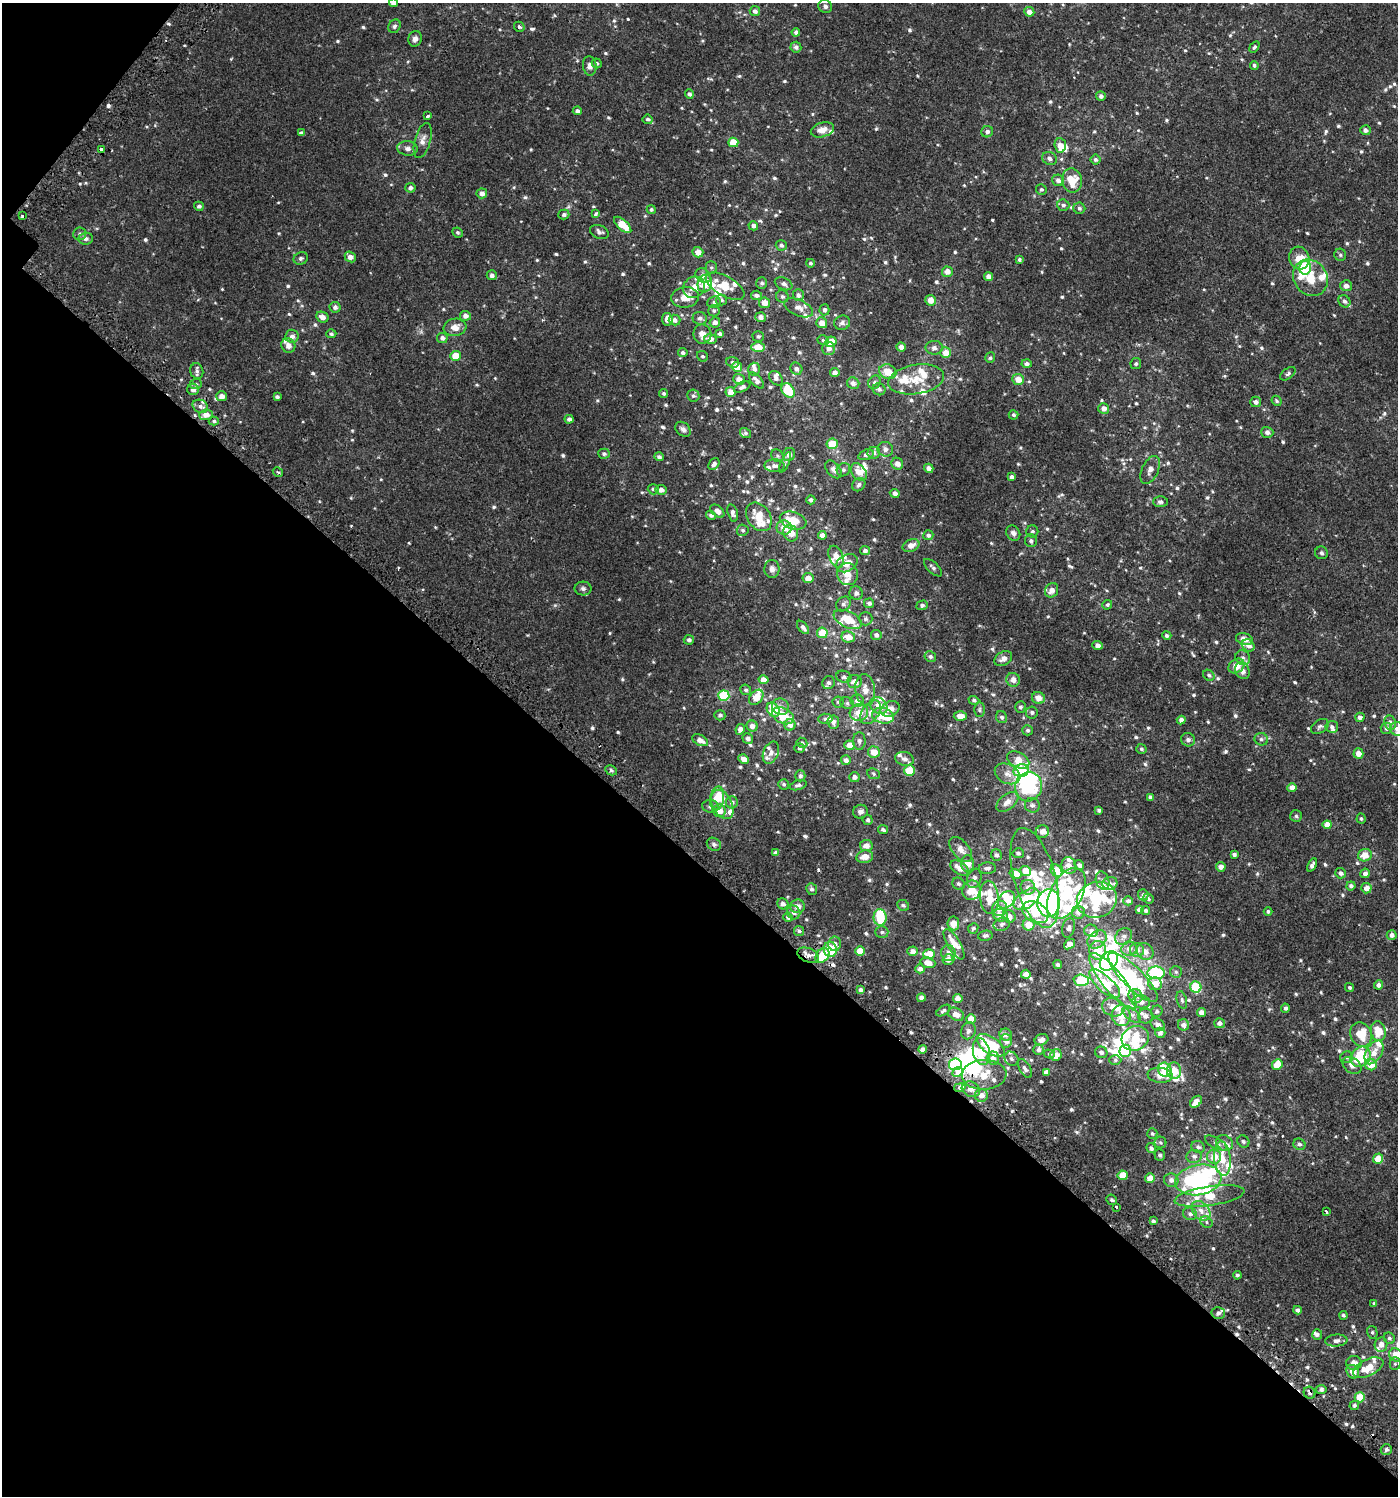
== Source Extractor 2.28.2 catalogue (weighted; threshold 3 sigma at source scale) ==
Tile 9 of 4 x 4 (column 1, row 3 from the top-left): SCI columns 231-1626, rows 1543-3036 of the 6112 x 6088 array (HDU 1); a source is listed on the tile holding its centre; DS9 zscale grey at full resolution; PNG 1400 x 1498 px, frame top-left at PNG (2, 3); each listed source drawn as its Kron ellipse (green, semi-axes under 4 px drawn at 4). Shown black and unused: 43% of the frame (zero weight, under 2 of 3 exposures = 3% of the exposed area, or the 3 px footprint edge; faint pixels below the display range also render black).
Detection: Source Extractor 2.28.2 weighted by HDU 2 'WHT'; one run over the whole footprint, this tile lists its part. Background 0.00119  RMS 0.0027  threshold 0.0122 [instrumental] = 3 sigma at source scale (4.5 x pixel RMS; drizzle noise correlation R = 1.50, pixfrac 1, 0.0396/0.0396 arcsec/px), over >= 5 px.
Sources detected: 915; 16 inside a brighter object's white glare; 6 cosmic-ray / hot-pixel residue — neither listed nor drawn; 95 inside a brighter listed object's ellipse — not listed separately; of the other 798, all 500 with FLUX_AUTO >= 0.472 (the completeness limit of this list) listed and drawn (298 fainter detections not listed), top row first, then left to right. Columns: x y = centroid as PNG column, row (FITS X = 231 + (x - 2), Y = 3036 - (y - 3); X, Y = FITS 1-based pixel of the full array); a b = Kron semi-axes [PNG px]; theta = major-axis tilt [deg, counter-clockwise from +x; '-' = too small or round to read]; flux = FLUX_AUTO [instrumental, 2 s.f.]
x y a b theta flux
393 3 4 4 - 1.2
825 6 7 6 - 0.76
755 11 5 5 - 0.91
1029 12 5 4 - 1.7
394 26 7 6 - 0.63
519 27 5 4 - 0.71
796 32 4 4 - 0.87
415 39 8 6 74 1
796 47 5 5 - 0.83
1254 47 6 4 58 0.48
597 63 5 4 - 0.55
1254 65 4 4 - 0.5
590 66 10 6 -83 1.2
689 94 5 4 - 0.74
1101 96 5 5 - 0.84
577 111 4 4 - 0.77
427 116 4 2 - 0.53
648 119 5 4 - 0.57
822 130 12 7 16 2.6
1365 130 5 5 - 1
987 132 6 5 - 0.96
301 133 4 4 - 0.65
423 141 18 8 75 1.9
733 142 5 4 - 4.8
1060 145 7 5 -86 2.7
407 148 10 7 -8 1.1
101 150 4 3 - 1.8
1049 158 7 6 - 0.89
1095 160 5 5 - 0.68
1058 180 6 5 - 1.1
1072 180 12 10 -81 5.7
410 188 5 5 - 0.85
1041 189 5 5 - 0.48
482 193 5 5 - 1.3
1063 205 6 5 - 0.69
199 206 5 4 - 0.57
1079 208 6 5 - 0.66
651 209 4 4 - 0.54
596 214 4 4 - 0.77
564 215 5 5 - 0.63
22 216 3 3 - 0.8
623 225 11 5 -42 5.4
753 226 5 4 - 0.92
458 232 5 4 - 0.47
599 232 9 6 -22 0.92
80 234 6 6 - 0.7
86 239 7 6 - 0.96
781 245 5 5 - 0.68
698 252 5 5 - 2
1340 255 6 6 - 0.51
350 257 6 5 - 1.5
301 258 7 6 - 0.63
1299 258 11 10 - 3.9
1019 259 4 3 - 0.51
810 263 4 4 - 0.48
711 267 6 5 - 0.51
1305 268 7 6 - 14
947 272 5 5 - 1.9
492 275 5 5 - 0.85
703 275 8 6 -37 1.3
989 277 4 4 - 1.7
1310 278 19 16 -54 7.2
762 283 6 5 - 0.64
705 284 9 7 73 3.2
784 284 9 6 -24 0.75
725 286 21 10 -30 5.6
1346 286 5 5 - 1.4
694 287 11 10 - 2.3
756 295 5 4 - 0.84
798 295 6 5 - 0.82
685 297 14 10 7 4
782 297 6 6 - 0.61
721 300 5 5 - 0.55
931 300 5 5 - 2.5
1344 301 6 5 - 0.71
714 302 7 6 - 0.68
765 303 6 5 - 2.2
335 307 5 5 - 0.68
798 308 15 8 -25 1.7
824 310 5 5 - 0.73
714 311 6 5 - 0.57
465 316 5 5 - 1.2
322 317 6 5 - 1.7
760 317 5 5 - 1.4
700 318 7 6 - 0.89
667 319 6 5 - 1.7
675 320 6 5 - 1.1
715 322 5 5 - 1.3
822 323 5 5 - 2.2
842 323 8 7 - 0.99
455 327 11 8 9 2.2
331 334 5 4 - 0.5
702 334 9 9 - 2
720 334 4 4 - 0.78
292 336 6 6 - 1.3
758 336 5 5 - 0.56
442 338 5 5 - 1
710 339 6 5 - 1.5
823 340 6 4 -14 0.48
831 342 5 5 - 3.2
288 346 7 6 - 1.5
758 347 7 4 2 4.8
901 347 5 4 - 1.4
828 348 7 6 - 1.2
934 348 8 7 - 0.87
683 353 5 4 - 0.66
946 353 5 5 - 2.6
455 356 5 5 - 3.7
702 356 6 5 - 0.49
990 358 5 5 - 0.5
733 362 6 5 - 0.65
1027 363 5 4 - 0.8
1136 364 5 5 - 0.52
737 367 5 4 - 4
754 369 6 6 - 0.8
796 369 6 5 - 0.84
197 371 8 6 -75 0.84
888 372 9 7 -25 4.2
835 373 4 4 - 1.4
1288 374 9 5 37 0.57
776 378 8 5 -50 0.96
739 379 6 5 - 1.6
916 379 28 14 9 5.9
1018 379 6 5 - 2.8
756 380 10 5 -49 1.4
874 382 7 6 - 0.64
853 383 6 5 - 1.2
196 384 6 5 - 0.53
742 387 9 4 26 0.92
193 389 6 5 - 1.3
879 389 6 6 - 0.74
788 390 8 6 -54 9.1
730 392 5 5 - 2.3
664 393 4 4 - 0.51
222 396 5 5 - 1.6
693 396 6 6 - 0.61
277 397 4 3 - 0.58
1277 401 5 4 - 0.48
1256 402 5 5 - 1.1
200 406 8 6 -27 1
1104 408 5 5 - 1.6
206 415 7 5 4 1.7
1013 415 5 4 - 0.52
569 419 4 4 - 0.85
214 421 5 4 - 0.54
683 429 8 6 -43 1.1
1267 432 6 5 - 1.2
745 433 6 5 - 0.55
832 444 6 5 - 4.8
885 449 8 7 - 1.2
874 453 6 6 - 0.97
604 454 6 5 - 0.61
789 455 6 6 - 1.4
866 455 8 5 21 0.75
777 456 7 5 -47 0.6
659 457 5 4 - 0.68
785 462 11 4 65 0.58
714 464 6 5 - 0.88
897 464 6 5 - 1.6
774 466 10 6 -1 1.2
929 468 5 4 - 1.4
833 469 10 6 -50 1.4
843 470 7 6 - 0.61
1150 470 15 8 64 1.5
278 472 5 3 - 0.56
859 472 10 6 -52 2.8
1012 477 4 4 - 0.9
859 485 7 6 - 0.73
653 489 5 5 - 0.64
661 490 5 5 - 1.3
895 493 5 4 - 0.95
811 500 4 4 - 0.74
1160 502 7 5 2 0.81
717 511 8 5 -41 1.3
733 513 9 5 -74 0.84
711 515 5 4 - 0.68
759 517 15 11 -55 4.9
793 520 14 8 -18 6.3
784 528 7 7 - 3.2
743 530 6 5 - 0.52
1032 531 6 6 - 0.56
791 533 8 7 - 3.2
1013 533 8 6 -53 0.92
822 535 4 4 - 1.6
928 535 5 5 - 0.71
1031 541 6 6 - 0.77
911 545 9 6 23 1.9
865 551 5 4 - 0.82
1321 553 6 6 - 0.55
836 557 11 7 -67 2.2
847 563 11 8 30 3
933 568 11 5 -44 0.79
772 569 9 7 89 1.1
847 574 11 10 - 2.9
808 578 5 5 - 2.1
583 589 8 7 - 0.72
1052 590 7 6 - 1.5
856 593 7 6 - 0.87
869 603 5 4 - 0.8
843 604 8 6 46 0.84
922 605 5 4 - 0.58
1107 605 5 4 - 0.47
848 619 15 8 -26 5.4
866 619 7 7 - 0.69
803 627 8 4 -49 0.89
822 633 5 5 - 4.6
876 635 5 5 - 1.1
1167 636 5 4 - 0.57
848 637 7 5 -8 2.9
1244 639 9 5 -15 2
689 640 5 4 - 0.66
1098 645 5 4 - 1.1
1248 645 7 5 -46 1.3
930 656 6 5 - 0.64
1243 658 8 7 - 0.86
1003 659 9 6 31 1.4
1236 666 8 6 37 3.3
1242 671 9 7 -67 1.3
1209 675 6 5 - 0.51
844 677 7 6 - 0.63
764 680 5 4 - 2.3
1013 680 7 6 - 1.5
855 681 7 6 - 1.9
829 683 6 6 - 0.86
746 690 5 5 - 0.61
865 690 16 9 -83 2.8
724 696 5 5 - 18
756 697 8 6 47 3.3
1038 698 6 6 - 2.2
974 700 5 4 - 0.57
857 701 6 6 - 1.5
838 702 5 5 - 0.54
847 703 7 5 -28 0.62
879 706 10 7 -43 3.2
780 707 9 8 - 1.2
1020 707 5 5 - 0.58
890 709 10 7 23 2
773 710 7 6 - 6.5
979 710 7 5 -89 0.54
870 712 13 8 55 2.2
859 713 9 8 - 3
1032 713 6 6 - 0.61
720 715 5 5 - 0.67
783 716 11 7 -27 6.4
883 716 11 7 -12 4.9
960 716 6 4 1 2.3
1002 717 6 5 - 0.69
1360 717 4 4 - 0.98
825 719 7 5 2 0.63
1181 720 4 4 - 1.2
833 722 7 6 - 1
1390 723 7 6 - 1.5
790 725 6 5 - 1.3
752 726 5 5 - 1.2
1320 726 10 6 33 0.74
1332 727 6 6 - 0.79
1386 728 5 5 - 0.93
740 729 6 4 62 1.6
1397 729 7 6 - 1.3
1027 730 5 5 - 0.57
748 739 5 5 - 0.92
1261 739 7 6 - 0.68
700 740 8 5 -28 1.7
1188 740 7 6 - 0.89
859 741 9 6 -89 0.86
802 743 5 5 - 0.54
849 745 5 5 - 2.8
799 748 5 4 - 0.55
1141 749 5 5 - 0.47
874 752 6 6 - 3.1
771 753 11 7 68 1.4
1358 753 5 5 - 2.3
744 759 5 4 - 1.6
905 759 9 6 -15 1.2
846 760 5 5 - 1
1018 760 12 7 -27 4.4
611 770 6 5 - 0.58
909 770 5 5 - 4.5
1021 770 7 6 - 13
873 774 6 5 - 0.52
1007 774 13 9 -26 2
800 776 5 5 - 0.78
854 777 5 5 - 1.2
784 784 5 5 - 0.5
798 785 9 4 15 0.68
1029 787 15 13 75 18
1292 788 4 4 - 2.1
1150 797 4 4 - 0.71
717 798 12 7 79 4.7
732 802 6 6 - 1.1
1007 802 13 7 39 2.1
722 804 15 10 -64 2.4
1032 805 7 7 - 0.92
710 806 8 6 -5 1.2
1099 810 4 3 - 0.69
719 811 6 6 - 3
860 812 7 6 - 0.98
1296 816 6 6 - 0.49
1361 819 5 4 - 0.47
868 820 5 5 - 0.65
1327 825 4 4 - 2.3
883 830 5 4 - 0.56
1042 832 7 6 - 1.7
714 844 7 6 - 0.78
866 845 6 5 - 1.7
961 849 14 8 -50 2.1
776 853 4 4 - 1
1018 853 5 5 - 0.73
1234 854 4 3 - 0.78
996 855 6 5 - 0.74
1365 855 7 6 - 2.9
865 857 8 6 10 2.2
968 864 8 6 -87 2.9
1079 865 5 4 - 0.86
1312 865 7 4 61 0.95
1069 866 8 7 - 1.9
1221 867 5 4 - 1.5
960 868 10 6 -34 2.7
987 868 8 5 2 0.86
1025 871 5 5 - 3.1
1056 871 7 5 -53 6
1341 873 5 5 - 0.91
1365 873 4 4 - 1.2
1016 874 6 4 -15 3
974 878 10 7 71 1.2
1035 878 51 20 -74 18
1103 881 9 6 -72 0.94
1110 883 7 6 - 0.78
958 884 6 5 - 0.62
1351 886 4 4 - 0.83
1028 887 7 7 - 1.4
1366 888 5 5 - 1.9
812 889 6 5 - 0.65
971 890 10 9 - 3.8
1066 893 27 16 61 19
1143 895 5 5 - 0.76
989 897 17 9 -85 6.8
1027 899 14 8 34 13
1148 899 5 4 - 0.56
1006 900 10 7 46 4.9
1097 900 20 17 21 23
1128 901 5 4 - 0.92
1049 903 14 11 85 95
783 904 6 5 - 1.1
903 905 6 5 - 0.54
797 906 7 6 - 1.4
1000 908 8 7 - 2.2
1139 910 4 4 - 1.1
1146 910 4 4 - 0.61
1268 911 4 4 - 0.51
794 912 7 6 - 0.99
1035 912 14 10 -30 10
1078 912 6 6 - 1.2
1000 915 7 6 - 2.8
1009 916 6 6 - 1.8
788 917 5 4 - 0.92
880 917 8 6 -87 8.3
953 923 7 6 - 2.5
1002 924 8 6 22 0.9
1028 925 6 6 - 3.6
973 928 5 5 - 0.64
1069 928 10 6 76 0.95
799 931 5 5 - 0.59
1091 931 7 6 - 1.1
882 932 6 5 - 0.63
1392 935 5 4 - 1.2
985 936 7 5 12 0.68
1124 936 9 7 40 1.1
1097 939 10 8 38 2.4
835 944 7 6 - 1
954 944 17 6 -59 4.1
1069 944 6 4 38 2.3
830 949 8 6 -81 7.2
1129 949 8 7 - 1.3
1098 950 9 8 - 5.3
1137 950 7 7 - 1.3
860 951 5 4 - 3.9
913 951 5 4 - 1.4
1145 952 9 7 -50 1.6
948 953 8 7 - 1.4
929 954 6 5 - 3.7
808 955 11 7 -22 2
822 956 8 6 50 6.6
948 959 6 5 - 1.6
1109 961 10 8 51 65
928 963 7 5 -18 2.5
1058 964 4 4 - 0.55
920 969 5 4 - 1.3
1176 972 6 6 - 0.52
1156 973 9 6 1 22
1026 974 5 4 - 1.3
1133 977 33 10 -45 16
1081 980 7 5 -3 9.9
1113 981 35 10 -51 7.1
1105 984 19 8 -42 8.6
1155 984 7 6 - 2.5
1379 985 4 4 - 1
1196 987 6 5 - 12
1349 987 5 4 - 0.47
860 990 4 3 - 0.73
1135 996 7 7 - 1.2
921 998 4 4 - 1.1
958 998 5 4 - 2
1182 1000 9 5 -77 0.56
1141 1002 9 6 -4 1.5
1113 1007 11 9 -16 2.5
1285 1008 4 4 - 0.73
943 1011 8 4 33 0.59
1157 1011 6 5 - 0.54
1202 1013 4 4 - 1.8
956 1014 8 6 -28 2.3
1132 1014 11 5 -40 1.1
1121 1016 10 9 - 3.2
1145 1016 7 7 - 1.2
971 1019 5 5 - 3.4
1219 1023 5 5 - 1.1
1158 1025 7 6 - 1.3
1183 1025 6 5 - 1.3
968 1031 9 7 66 0.97
1378 1031 10 7 -77 5
1160 1033 5 5 - 0.9
1006 1035 6 6 - 1.4
1361 1035 13 10 -64 6.2
1135 1038 14 12 25 7.4
1041 1040 7 5 25 1.3
1006 1041 7 6 - 1.3
990 1045 16 8 -35 18
923 1049 4 4 - 1.1
1038 1049 5 5 - 0.91
981 1051 13 8 -78 4.3
1125 1051 6 5 - 11
1101 1052 6 5 - 0.87
1374 1052 13 7 59 2.7
1049 1054 5 4 - 0.48
1056 1055 6 5 - 2.3
1347 1057 6 6 - 0.6
1361 1057 11 9 46 14
993 1058 6 6 - 1.6
1011 1059 7 6 - 0.79
1115 1060 6 5 - 0.48
955 1064 6 6 - 15
1277 1064 5 5 - 4.9
1352 1065 10 7 -36 1.5
1371 1065 6 5 - 3.7
1025 1068 10 5 -60 0.85
1165 1070 7 6 - 4.4
1174 1071 8 7 - 3.9
958 1072 5 4 - 6.1
1046 1072 4 4 - 1
984 1075 22 15 3 7
1160 1075 12 7 -7 3
960 1087 6 4 12 3.1
971 1089 9 7 -26 2
981 1095 6 6 - 1.8
1196 1102 7 4 45 2.2
1152 1134 5 5 - 0.48
1243 1141 6 5 - 0.6
1160 1143 6 6 - 0.49
1216 1143 12 5 -28 0.95
1224 1143 9 7 -35 1.2
1299 1144 6 5 - 0.65
1198 1147 7 6 - 0.76
1151 1148 5 4 - 0.7
1160 1155 6 5 - 0.64
1194 1156 8 6 10 0.96
1214 1157 7 7 - 3.3
1222 1158 17 8 -84 4.3
1378 1159 5 5 - 3.2
1123 1175 5 5 - 4.6
1150 1178 5 5 - 2.7
1171 1180 7 6 - 1.3
1198 1180 23 15 11 26
1210 1196 35 9 9 6.6
1112 1200 5 5 - 0.56
1116 1207 3 2 - 0.88
1201 1211 11 8 -47 2
1326 1212 4 3 - 0.7
1190 1214 7 6 - 0.87
1153 1221 4 4 - 0.65
1206 1222 6 5 - 0.51
1237 1275 4 4 - 0.48
1374 1304 4 4 - 0.55
1298 1310 4 4 - 0.85
1218 1313 6 6 - 0.84
1343 1315 4 4 - 0.54
1372 1332 6 5 - 0.48
1317 1335 5 5 - 0.71
1389 1338 6 5 - 0.64
1336 1341 11 6 5 1.1
1381 1345 7 6 - 1.5
1396 1355 7 6 - 3.1
1354 1363 7 7 - 2
1395 1364 6 5 - 0.52
1368 1368 16 8 26 4.4
1353 1372 7 6 - 2.4
1321 1390 5 4 - 1
1309 1393 6 5 - 0.74
1360 1397 5 5 - 4.8
1354 1405 5 4 - 0.54
1386 1449 5 5 - 0.82
Overlapping masked pixels (flux is a lower limit): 6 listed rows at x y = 101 150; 989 897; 808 955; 958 1072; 960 1087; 1309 1393
Isophote crosses this tile's border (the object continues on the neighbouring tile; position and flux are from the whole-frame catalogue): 3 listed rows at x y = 393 3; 1397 729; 1396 1355